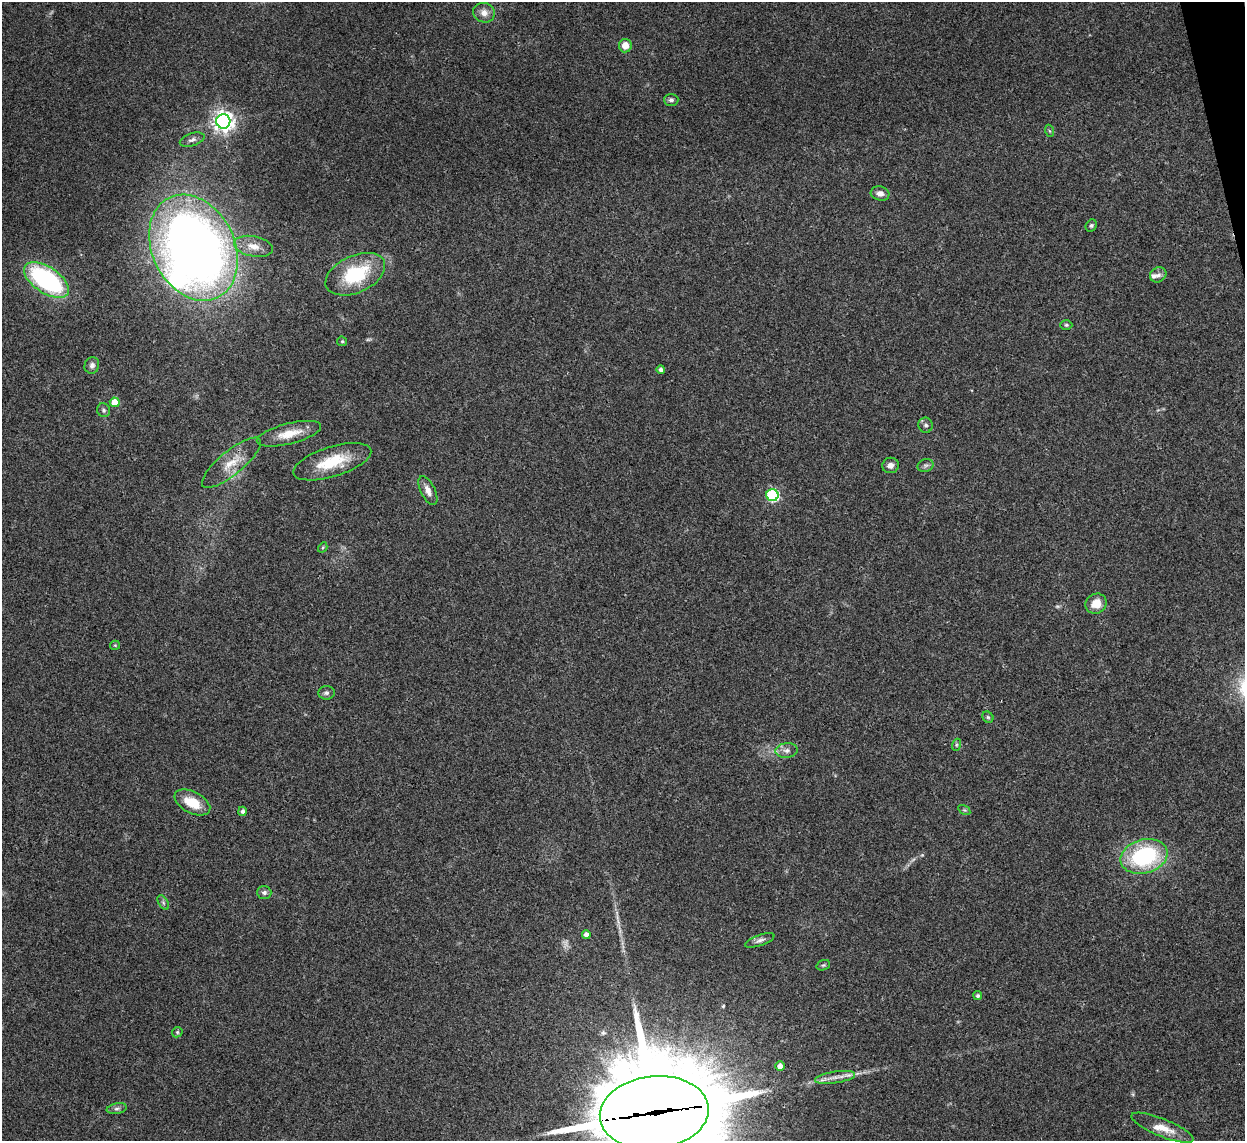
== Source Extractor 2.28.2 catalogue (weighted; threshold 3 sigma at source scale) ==
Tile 10 of 4 x 4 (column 2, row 3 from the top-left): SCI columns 1247-2489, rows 1397-2535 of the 4975 x 4956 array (HDU 1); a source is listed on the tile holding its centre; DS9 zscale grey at full resolution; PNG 1247 x 1143 px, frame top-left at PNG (2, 2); each listed source drawn as its Kron ellipse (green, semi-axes under 4 px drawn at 4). Shown black and unused: <1% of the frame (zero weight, under 3 of 4 exposures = <1% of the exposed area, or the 3 px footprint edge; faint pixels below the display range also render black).
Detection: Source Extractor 2.28.2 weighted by HDU 2 'WHT'; one run over the whole footprint, this tile lists its part. Background 0.166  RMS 0.007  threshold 0.0317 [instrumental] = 3 sigma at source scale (4.5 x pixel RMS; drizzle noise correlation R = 1.50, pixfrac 1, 0.05/0.05 arcsec/px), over >= 5 px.
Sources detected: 55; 3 too faint to see at this stretch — neither listed nor drawn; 2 inside a brighter listed object's ellipse — not listed separately; the other 50 listed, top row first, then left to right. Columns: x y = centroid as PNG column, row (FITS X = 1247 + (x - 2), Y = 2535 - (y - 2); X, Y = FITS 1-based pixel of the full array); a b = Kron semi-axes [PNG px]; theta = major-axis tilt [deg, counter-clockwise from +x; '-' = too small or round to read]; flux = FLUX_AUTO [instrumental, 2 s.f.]
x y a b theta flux
484 13 11 9 -21 5.1
625 46 7 6 - 7.2
671 100 7 6 - 2
223 121 7 7 - 450
1050 131 6 4 -70 0.93
192 140 13 6 19 2.8
880 193 9 7 -14 3.8
1091 226 6 5 - 1.3
253 246 19 10 -12 8.8
193 248 55 41 -64 670
355 274 32 18 24 44
1158 275 8 7 - 2.8
46 280 25 13 -34 110
1066 325 6 5 - 1.1
342 341 5 4 - 0.91
92 365 8 7 - 3.1
661 370 4 4 - 2.3
115 402 5 4 - 12
104 410 7 6 - 1.6
926 425 7 7 - 1.9
289 434 33 10 14 15
332 462 41 15 17 28
231 463 37 12 39 15
890 465 8 7 - 3.6
926 465 8 6 18 1.8
428 490 16 7 -64 5
772 495 6 6 - 89
323 547 5 3 - 0.78
1096 604 11 10 - 10
115 645 5 4 - 0.78
326 693 8 7 - 2.1
988 717 6 5 - 1.2
956 745 6 4 72 0.99
787 750 11 7 5 3.6
192 802 19 10 -27 17
964 810 7 4 -33 1.1
242 811 5 4 - 2
1144 856 24 17 16 78
264 893 7 6 - 2
163 902 8 4 -59 1.4
586 935 4 4 - 3.1
760 940 15 5 20 2.9
823 965 7 5 20 1.2
978 996 4 4 - 1.4
177 1032 5 5 - 1
780 1066 4 4 - 5.1
835 1077 20 6 9 5.6
117 1109 10 5 10 2
654 1113 55 36 6 19000
1162 1128 33 9 -22 11
Overlapping masked pixels (flux is a lower limit): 1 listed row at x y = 654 1113
Isophote crosses this tile's border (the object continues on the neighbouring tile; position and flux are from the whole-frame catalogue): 1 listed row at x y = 654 1113